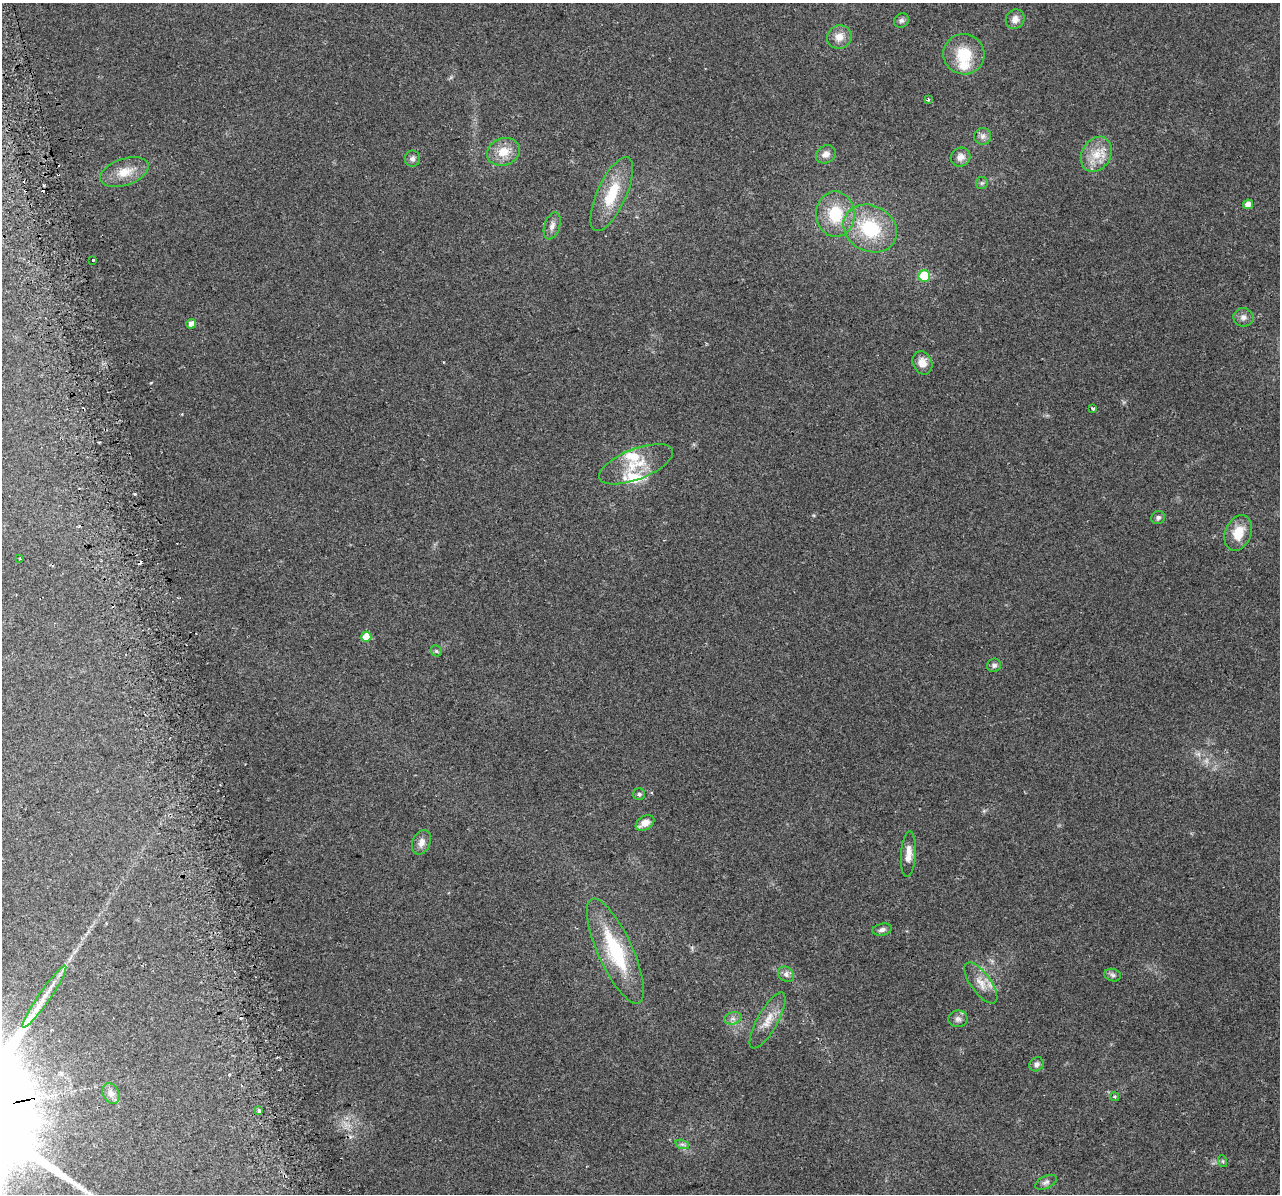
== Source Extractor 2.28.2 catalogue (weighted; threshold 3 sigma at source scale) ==
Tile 11 of 4 x 4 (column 3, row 3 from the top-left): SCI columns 2591-3868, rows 1294-2485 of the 5178 x 4923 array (HDU 1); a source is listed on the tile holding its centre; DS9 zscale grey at full resolution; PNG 1282 x 1196 px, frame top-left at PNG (2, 3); each listed source drawn as its Kron ellipse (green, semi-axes under 4 px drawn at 4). Shown black and unused: <1% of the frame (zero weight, under 2 of 3 exposures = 2% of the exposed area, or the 3 px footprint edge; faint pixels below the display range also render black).
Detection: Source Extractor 2.28.2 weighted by HDU 2 'WHT'; one run over the whole footprint, this tile lists its part. Background 0.129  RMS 0.012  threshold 0.0524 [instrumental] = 3 sigma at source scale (4.5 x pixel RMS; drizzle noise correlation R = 1.50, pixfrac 1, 0.0396/0.0396 arcsec/px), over >= 5 px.
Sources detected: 64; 1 too faint to see at this stretch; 9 cosmic-ray / hot-pixel residue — neither listed nor drawn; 3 inside a brighter listed object's ellipse — not listed separately; the other 51 listed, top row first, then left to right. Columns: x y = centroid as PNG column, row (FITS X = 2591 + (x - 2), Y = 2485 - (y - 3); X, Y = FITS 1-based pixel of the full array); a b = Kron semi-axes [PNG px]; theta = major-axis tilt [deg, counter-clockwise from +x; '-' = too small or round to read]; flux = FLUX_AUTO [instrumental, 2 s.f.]
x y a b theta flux
1015 19 10 9 - 7.5
901 21 8 7 - 3
839 37 12 11 - 11
964 54 21 20 - 35
928 100 3 3 - 1.9
983 136 8 8 - 4.8
503 152 17 13 20 19
826 154 10 8 30 6.6
1096 154 18 14 60 21
961 157 10 9 - 7.3
412 159 8 7 - 3.9
125 172 25 13 18 20
982 183 6 6 - 2.1
612 194 40 14 65 40
1248 204 5 4 - 6.9
835 214 23 19 -87 42
552 226 14 7 72 5.8
870 228 28 23 -27 63
93 261 3 3 - 4.8
924 276 6 6 - 68
1243 317 10 9 - 5.4
191 324 5 4 - 5.8
922 363 12 9 -65 11
1093 408 3 3 - 6.3
636 464 39 15 21 35
1158 518 7 6 - 2.9
1238 533 18 13 69 21
20 558 3 3 - 1.4
366 637 5 5 - 21
436 651 6 5 - 1.7
994 665 7 6 - 3.2
639 794 6 6 - 2.2
645 823 10 7 33 11
421 842 13 8 66 7.4
908 854 23 7 86 11
882 930 10 6 12 4.3
615 951 57 17 -65 82
786 974 9 7 -41 4.4
1113 975 8 6 -17 3
981 983 24 10 -54 14
44 997 37 6 55 18
733 1018 9 6 16 4.1
958 1019 9 8 - 4.6
768 1020 31 10 61 17
1036 1064 7 6 - 4.3
111 1093 11 8 -60 7.1
1115 1096 4 4 - 1.7
259 1111 3 3 - 4.5
682 1144 7 4 -18 2.5
1222 1161 6 4 -70 1.4
1046 1182 11 6 27 3.8